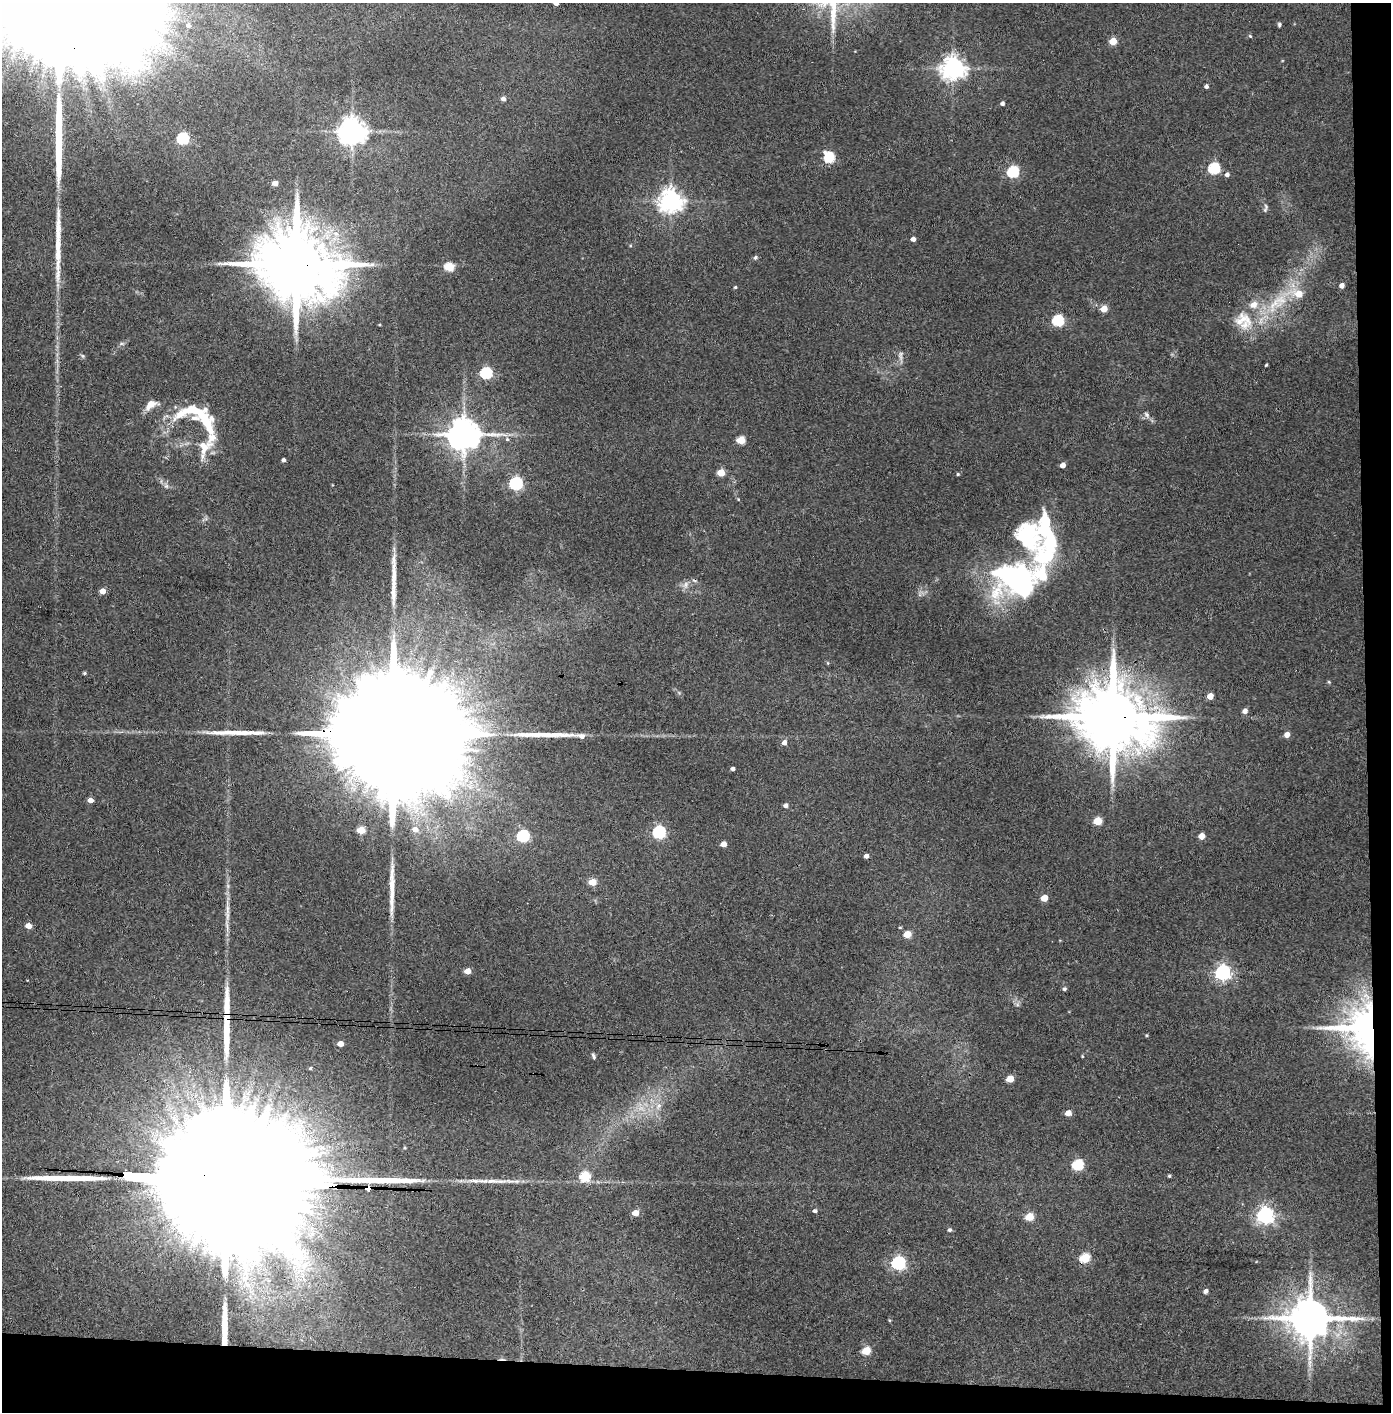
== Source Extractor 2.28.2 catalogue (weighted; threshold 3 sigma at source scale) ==
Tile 9 of 3 x 3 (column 3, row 3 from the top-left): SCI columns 2857-4245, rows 5-1414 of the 4323 x 4241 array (HDU 1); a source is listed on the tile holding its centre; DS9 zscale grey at full resolution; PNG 1393 x 1414 px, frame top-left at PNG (2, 3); no overlay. Shown black and unused: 5% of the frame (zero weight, under 3 of 4 exposures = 6% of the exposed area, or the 3 px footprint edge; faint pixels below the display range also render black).
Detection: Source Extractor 2.28.2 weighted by HDU 2 'WHT'; one run over the whole footprint, this tile lists its part. Background 0.0737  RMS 0.0056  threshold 0.0252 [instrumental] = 3 sigma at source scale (4.5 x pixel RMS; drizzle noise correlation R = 1.50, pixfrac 1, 0.05/0.05 arcsec/px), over >= 5 px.
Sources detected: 118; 1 cosmic-ray / hot-pixel residue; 9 long thin detections or spike segments (spike, bleed or trail) — not listed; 6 inside a brighter listed object's ellipse — not listed separately; the other 102 listed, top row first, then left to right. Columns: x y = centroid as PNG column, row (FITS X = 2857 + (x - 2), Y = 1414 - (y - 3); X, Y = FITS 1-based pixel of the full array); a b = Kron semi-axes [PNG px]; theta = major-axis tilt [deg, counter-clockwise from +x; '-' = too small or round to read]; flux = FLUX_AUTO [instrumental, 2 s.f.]
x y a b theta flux
188 25 6 6 - 2.2
1279 25 5 4 - 0.98
1250 36 6 3 -45 0.59
1113 41 5 5 - 13
953 68 8 7 - 480
1206 86 4 4 - 1.6
503 99 4 4 - 2.4
1002 103 4 4 - 1.6
352 131 8 8 - 760
183 138 6 6 - 50
829 157 6 5 - 44
1214 168 6 6 - 50
1013 172 6 5 - 54
1227 174 5 5 - 1.7
275 183 4 4 - 4.3
671 201 8 7 - 480
1265 208 12 4 80 1.3
913 239 4 4 - 2.5
755 257 5 4 - 1.3
296 264 24 17 -7 8800
449 267 5 5 - 26
1342 285 5 4 - 3
735 287 4 3 - 0.65
1274 304 30 17 30 23
1104 309 5 5 - 8.3
1058 320 6 6 - 54
1243 320 29 22 -7 20
900 356 14 6 89 2.5
1266 365 3 3 - 0.58
486 373 6 5 - 60
1147 415 10 6 -58 2.1
200 418 64 30 -34 44
464 434 10 9 - 1300
507 439 6 5 - 0.86
741 440 5 5 - 16
283 460 4 3 - 1.8
1063 465 4 4 - 3.9
721 473 5 5 - 13
958 474 4 4 - 0.7
516 483 6 5 - 99
166 486 6 6 - 1.5
738 499 5 3 - 0.43
1047 536 65 21 88 64
1017 579 55 35 1 140
686 585 12 7 70 2.7
103 591 4 4 - 6.3
828 663 5 3 - 0.54
85 673 4 3 - 0.83
1329 682 5 4 - 0.6
1210 696 5 4 - 6.6
1245 711 5 5 - 2.9
1113 717 21 17 -10 6800
393 734 107 22 -3 68000
1287 735 5 4 - 4.3
581 736 17 6 -6 4
784 742 5 5 - 2.7
733 769 3 3 - 1.5
90 800 4 4 - 4.9
786 805 5 4 - 2.1
1097 821 5 5 - 16
415 829 6 6 - 3
361 830 5 5 - 15
659 832 6 6 - 83
523 836 6 5 - 66
1201 836 5 4 - 6
723 844 5 4 - 6.4
866 856 5 4 - 2.1
592 882 5 4 - 14
1044 898 5 4 - 8.6
227 909 28 5 -87 5.6
28 926 5 4 - 8
907 934 5 5 - 12
468 971 5 4 - 7.6
1223 972 6 6 - 190
1064 989 5 5 - 0.99
1362 1029 49 44 -53 150
1146 1035 4 3 - 0.58
340 1044 5 4 - 5.4
593 1056 7 4 -70 1.1
1082 1056 5 3 - 0.46
310 1068 4 3 - 0.69
1010 1079 5 5 - 11
658 1106 11 7 60 3.5
1068 1113 5 4 - 5.6
1078 1165 6 5 - 47
585 1176 6 5 - 33
1169 1176 4 3 - 0.76
229 1180 161 24 -3 120000
495 1181 44 6 0 9.9
815 1211 5 4 - 1.4
635 1213 5 4 - 7.3
1265 1215 7 6 - 240
1029 1217 5 5 - 16
949 1230 5 5 - 1.2
1085 1258 6 5 - 27
898 1263 6 6 - 120
305 1265 13 8 51 6.6
247 1285 10 6 -27 4.2
1206 1291 5 4 - 2.4
1310 1318 12 11 - 2400
889 1320 5 3 - 0.59
866 1351 5 5 - 17
Overlapping masked pixels (flux is a lower limit): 5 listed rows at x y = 296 264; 1113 717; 393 734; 1362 1029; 229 1180